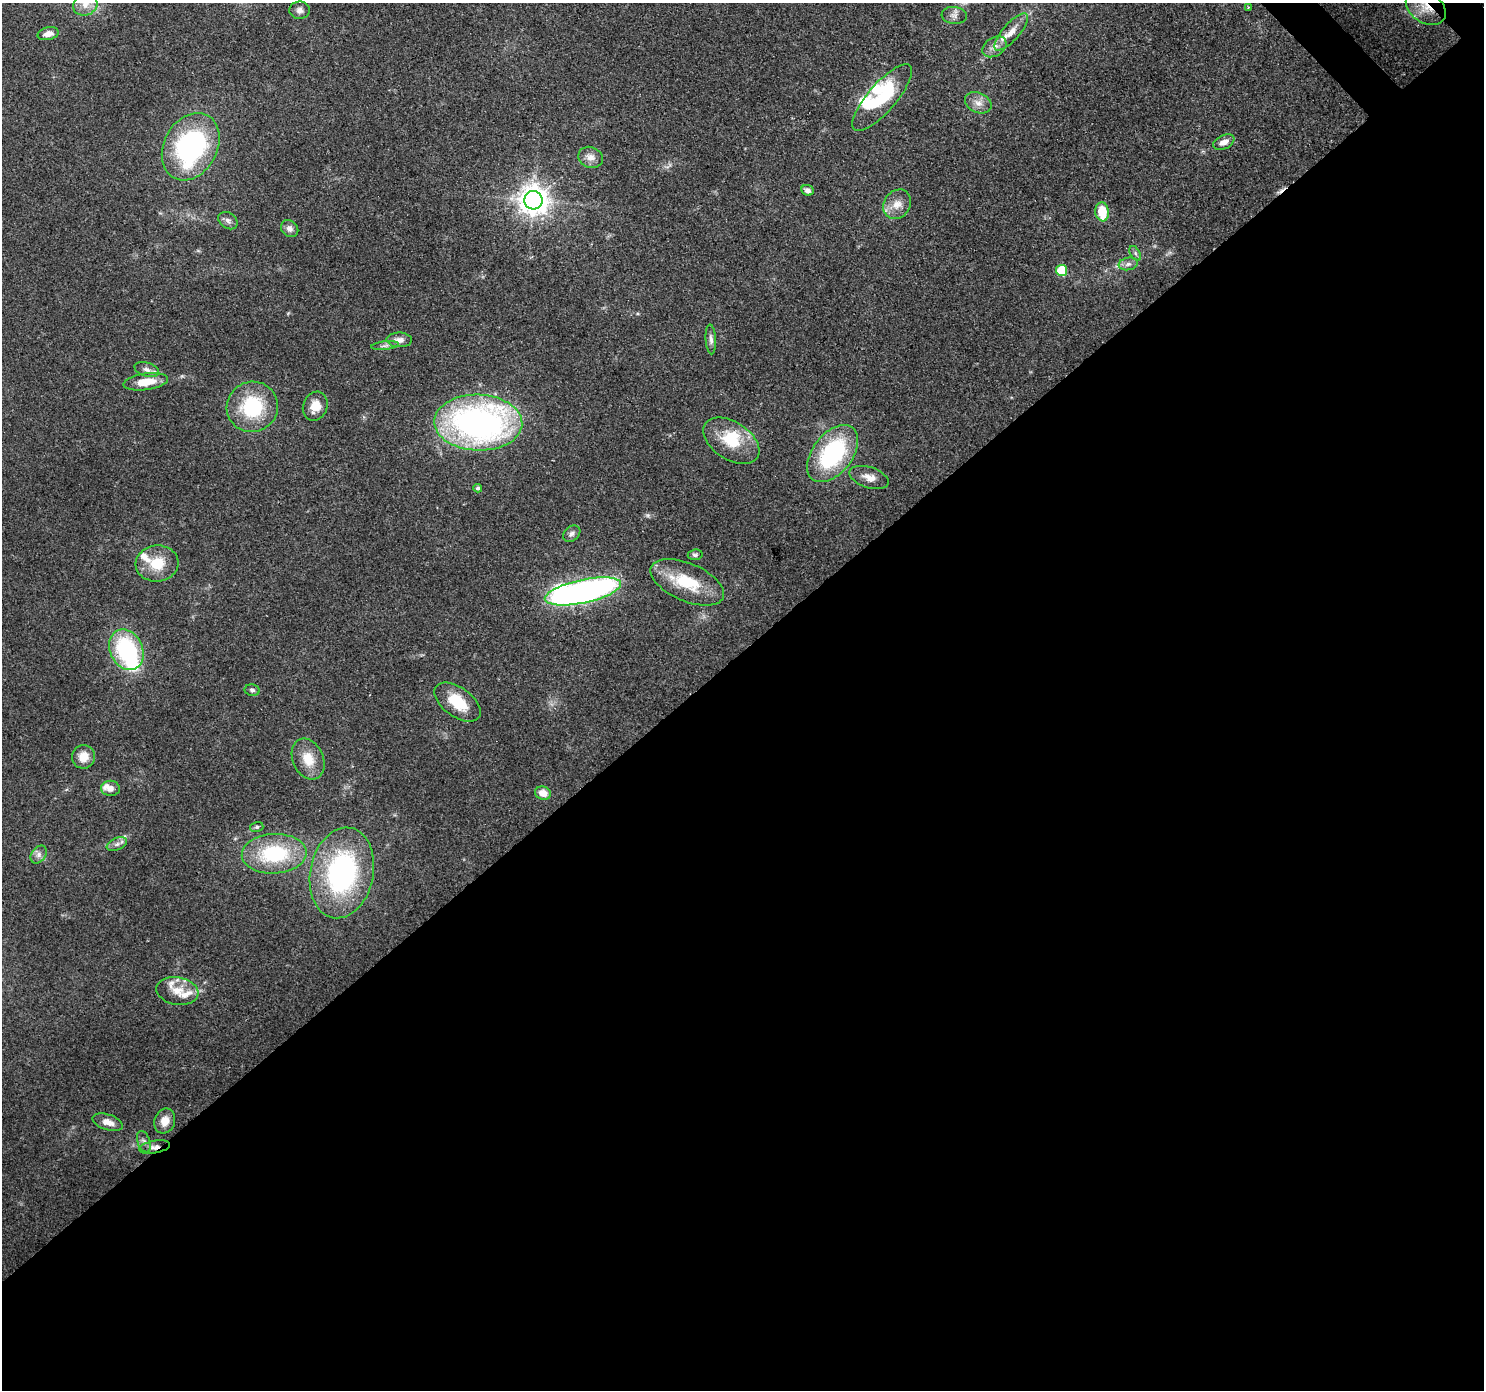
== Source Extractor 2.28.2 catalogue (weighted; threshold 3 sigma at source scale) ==
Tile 15 of 4 x 4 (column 3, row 4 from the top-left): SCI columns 3055-4536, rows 227-1614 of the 6116 x 6073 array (HDU 1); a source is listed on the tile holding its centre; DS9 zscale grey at full resolution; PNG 1486 x 1392 px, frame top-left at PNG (2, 3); each listed source drawn as its Kron ellipse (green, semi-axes under 4 px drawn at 4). Shown black and unused: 54% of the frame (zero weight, under 3 of 4 exposures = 8% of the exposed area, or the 3 px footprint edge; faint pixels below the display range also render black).
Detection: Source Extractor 2.28.2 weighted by HDU 2 'WHT'; one run over the whole footprint, this tile lists its part. Background 0.122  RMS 0.0045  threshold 0.0201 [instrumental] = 3 sigma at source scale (4.5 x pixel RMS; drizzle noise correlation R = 1.50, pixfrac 1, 0.0396/0.0396 arcsec/px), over >= 5 px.
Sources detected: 66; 2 inside a brighter object's white glare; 1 cosmic-ray / hot-pixel residue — neither listed nor drawn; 7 inside a brighter listed object's ellipse — not listed separately; the other 56 listed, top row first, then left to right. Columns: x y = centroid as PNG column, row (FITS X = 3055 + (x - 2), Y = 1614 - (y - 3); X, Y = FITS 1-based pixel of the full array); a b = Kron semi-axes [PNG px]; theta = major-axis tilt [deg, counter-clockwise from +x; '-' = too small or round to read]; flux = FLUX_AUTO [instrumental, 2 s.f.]
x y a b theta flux
85 5 12 10 25 4.2
1248 7 3 3 - 0.52
1426 7 22 15 -34 9.4
300 10 10 8 -3 2.2
954 15 12 8 -6 2.5
1011 32 23 8 49 5.5
48 34 11 6 13 3.4
994 47 13 9 33 3.3
882 98 42 14 49 27
978 103 14 10 -25 3.8
1224 142 11 7 26 3.6
191 147 35 26 62 77
591 157 12 10 -23 3.3
807 190 6 5 - 1.7
533 200 9 9 - 590
897 204 16 13 54 5.5
1102 212 9 7 -83 11
228 221 10 7 -35 1.8
290 229 9 7 -43 2.2
1135 253 8 5 -60 1.1
1128 264 9 6 9 1.9
1062 270 5 5 - 18
711 339 15 5 -86 1.8
399 340 12 7 -1 3
385 346 14 4 6 1.5
147 369 12 6 -17 2.2
146 382 22 8 8 9.5
315 406 15 12 69 6.5
252 407 26 25 - 30
478 423 44 28 -2 170
731 441 31 19 -33 17
833 454 33 20 52 53
869 477 20 10 -18 4.4
478 488 4 4 - 0.86
572 534 9 7 41 1.6
695 555 7 5 7 0.99
157 564 21 18 7 12
687 582 39 19 -23 20
583 591 39 11 12 210
126 650 21 16 -64 49
252 690 7 5 -10 1.2
458 702 26 14 -36 14
84 757 12 11 - 5.9
308 759 21 15 -66 9.3
110 788 9 7 -2 3.2
543 793 8 6 -19 5.2
257 827 7 5 16 0.84
117 844 11 6 23 1.9
39 854 10 7 54 2.1
274 854 32 20 3 36
342 873 46 31 78 85
177 991 21 13 -9 7.1
165 1121 13 10 71 5.1
108 1122 16 7 -17 4
144 1142 11 6 -70 1.8
154 1147 16 6 10 2.9
Overlapping masked pixels (flux is a lower limit): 2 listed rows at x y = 1426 7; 154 1147